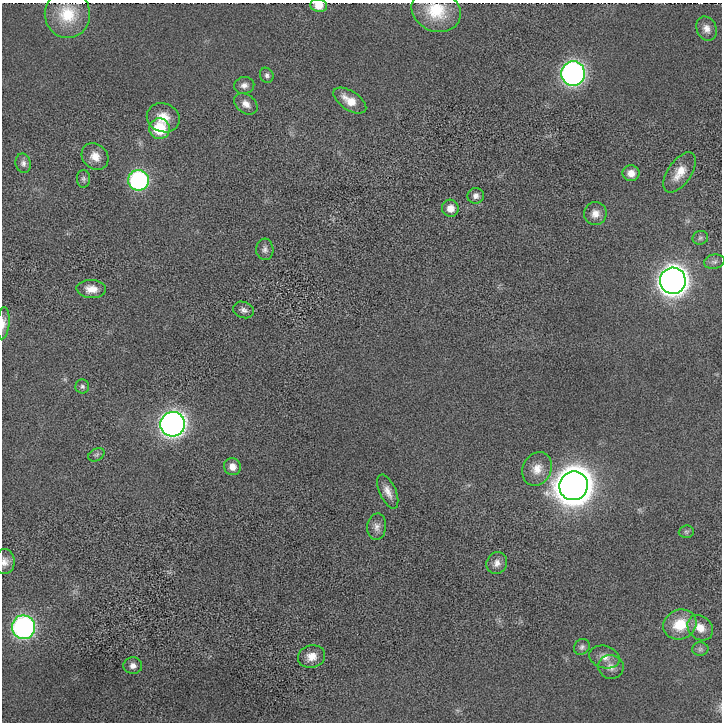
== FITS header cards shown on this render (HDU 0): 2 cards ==
NAXIS1  =                  720
NAXIS2  =                  720

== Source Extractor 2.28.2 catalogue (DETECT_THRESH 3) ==
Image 720 x 720 px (HDU 0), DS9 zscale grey, 1 PNG px = 1 image px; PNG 724 x 724 px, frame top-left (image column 1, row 720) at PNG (2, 3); each listed source drawn as its Kron ellipse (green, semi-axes under 4 px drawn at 4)
Background -0.0972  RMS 170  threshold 522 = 3 sigma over >= 5 px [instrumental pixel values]
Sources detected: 47; all 47 listed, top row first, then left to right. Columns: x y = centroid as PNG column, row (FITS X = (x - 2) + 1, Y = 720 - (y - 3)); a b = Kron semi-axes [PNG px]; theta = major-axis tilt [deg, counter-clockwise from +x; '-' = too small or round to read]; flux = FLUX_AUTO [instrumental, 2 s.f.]
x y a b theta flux
319 5 8 6 -8 1.3e+05
436 11 25 20 -24 4.1e+05
67 14 24 22 -85 4.2e+05
707 29 12 10 -65 8.4e+04
573 74 12 12 - 4.1e+06
267 75 8 6 -61 3.5e+04
244 85 10 8 13 5.7e+04
350 101 19 9 -33 1.9e+05
246 104 13 9 -37 8.7e+04
163 118 17 14 -21 2.0e+05
160 129 10 10 - 4.6e+05
95 156 14 12 -45 1.3e+05
23 163 10 7 -78 4.9e+04
680 172 23 11 56 1.9e+05
631 173 8 8 - 1.0e+05
83 179 9 6 -89 3.4e+04
138 180 10 10 - 1.8e+06
476 196 8 8 - 4.9e+04
450 208 8 8 - 1.0e+05
595 214 11 11 - 1.0e+05
700 238 8 7 - 2.9e+04
265 249 11 8 -87 4.9e+04
714 262 10 7 11 4.1e+04
673 281 13 13 - 1.2e+07
91 289 15 9 -4 1.2e+05
244 310 11 8 -21 5.1e+04
3 323 16 6 85 6.9e+04
82 386 7 7 - 2.8e+04
173 424 12 12 - 6.8e+06
96 455 9 6 28 3.0e+04
232 467 9 8 - 9.6e+04
537 469 17 14 63 1.7e+05
574 486 14 14 - 2.9e+07
388 492 18 8 -66 1.0e+05
377 527 13 9 84 7.6e+04
686 532 7 6 - 2.7e+04
5 562 12 10 89 7.5e+04
497 563 11 10 - 7.7e+04
680 625 17 14 25 3.5e+05
23 627 12 11 - 2.9e+06
700 628 14 11 -44 1.5e+05
582 647 8 7 - 3.9e+04
700 649 8 6 1 3.3e+04
311 657 13 11 13 1.2e+05
604 657 16 11 -16 1.1e+05
133 666 9 8 - 6.2e+04
611 667 13 12 - 8.9e+04
At the frame edge (FLAGS 8, measured only in part): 6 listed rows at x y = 319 5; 436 11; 67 14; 707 29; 3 323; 5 562